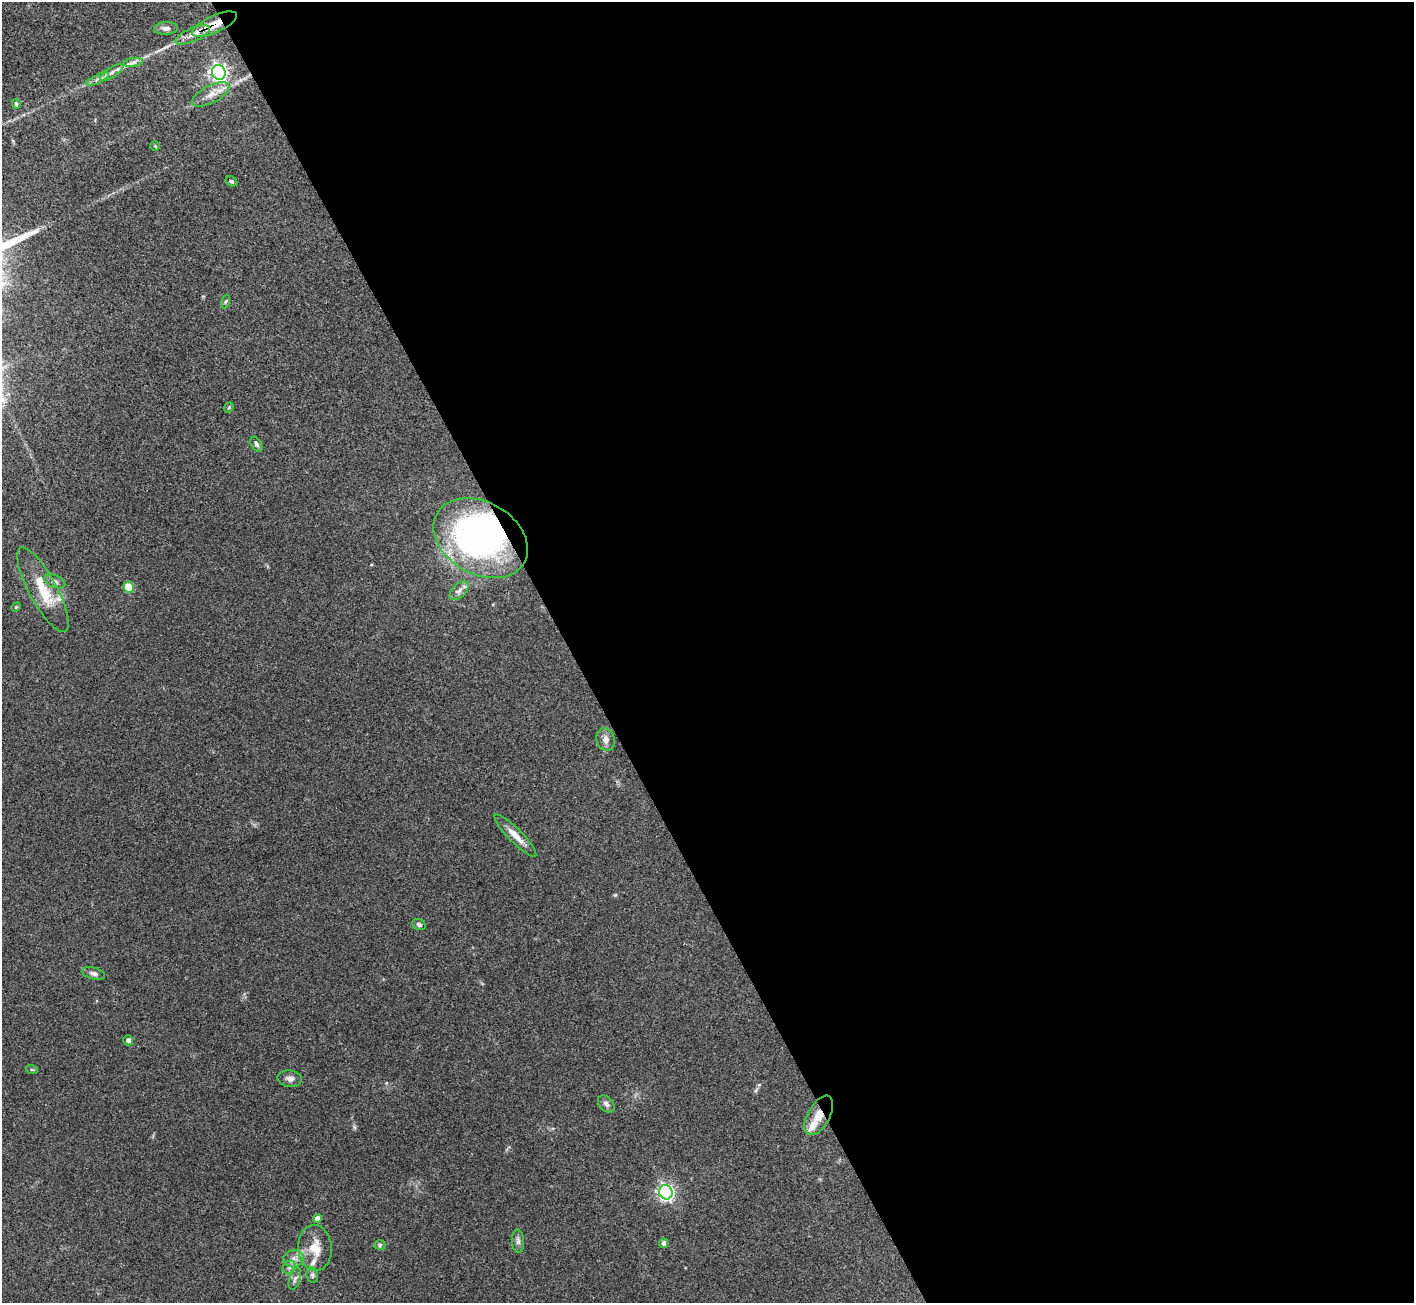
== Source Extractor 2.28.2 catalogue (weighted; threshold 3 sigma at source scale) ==
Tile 8 of 4 x 4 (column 4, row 2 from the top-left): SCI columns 4249-5660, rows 2767-4067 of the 5673 x 5664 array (HDU 1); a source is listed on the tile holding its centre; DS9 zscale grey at full resolution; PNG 1416 x 1305 px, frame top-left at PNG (2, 2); each listed source drawn as its Kron ellipse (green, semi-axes under 4 px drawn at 4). Shown black and unused: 60% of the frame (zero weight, under 3 of 4 exposures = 2% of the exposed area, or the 3 px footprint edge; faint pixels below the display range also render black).
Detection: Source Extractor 2.28.2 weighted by HDU 2 'WHT'; one run over the whole footprint, this tile lists its part. Background 0.114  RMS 0.0059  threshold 0.0265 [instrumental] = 3 sigma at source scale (4.5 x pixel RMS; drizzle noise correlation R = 1.50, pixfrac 1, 0.05/0.05 arcsec/px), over >= 5 px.
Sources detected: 45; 2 inside a brighter object's white glare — neither listed nor drawn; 4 inside a brighter listed object's ellipse — not listed separately; the other 39 listed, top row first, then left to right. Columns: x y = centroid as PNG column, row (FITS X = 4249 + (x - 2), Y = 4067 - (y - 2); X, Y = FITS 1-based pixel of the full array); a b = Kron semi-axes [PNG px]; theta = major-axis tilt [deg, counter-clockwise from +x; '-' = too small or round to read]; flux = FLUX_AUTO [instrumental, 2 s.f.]
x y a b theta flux
214 24 24 8 24 14
166 28 12 6 2 2.4
193 35 19 6 23 5
133 62 9 4 9 1.8
112 72 13 5 33 2.6
219 72 7 6 - 210
98 79 12 4 25 2.2
211 94 20 8 28 6
16 104 5 4 - 0.98
155 146 4 4 - 0.6
231 181 6 5 - 0.98
226 301 7 3 71 0.72
229 407 5 4 - 0.77
256 444 8 5 -58 1.2
481 538 50 36 -30 180
55 581 11 6 -22 2.5
129 587 5 5 - 19
43 590 47 14 -62 19
459 591 11 6 43 2.8
16 607 5 4 - 0.68
606 740 11 9 -72 3.2
515 836 29 6 -45 6.5
419 925 7 5 -25 1.4
94 974 11 6 -17 1.9
128 1040 5 4 - 2.4
32 1070 6 3 -19 0.67
290 1079 12 8 -8 2.7
606 1104 10 7 -46 2.1
819 1115 22 11 61 9.1
666 1192 7 6 - 180
317 1218 4 4 - 2.8
518 1241 11 6 -86 2.2
664 1243 5 4 - 2.7
380 1245 5 4 - 0.99
315 1248 23 16 -86 12
293 1259 10 8 11 3.7
289 1267 7 6 - 1.7
312 1275 8 6 -79 1.5
295 1279 11 5 71 2
Overlapping masked pixels (flux is a lower limit): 4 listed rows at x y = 214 24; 193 35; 481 538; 819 1115